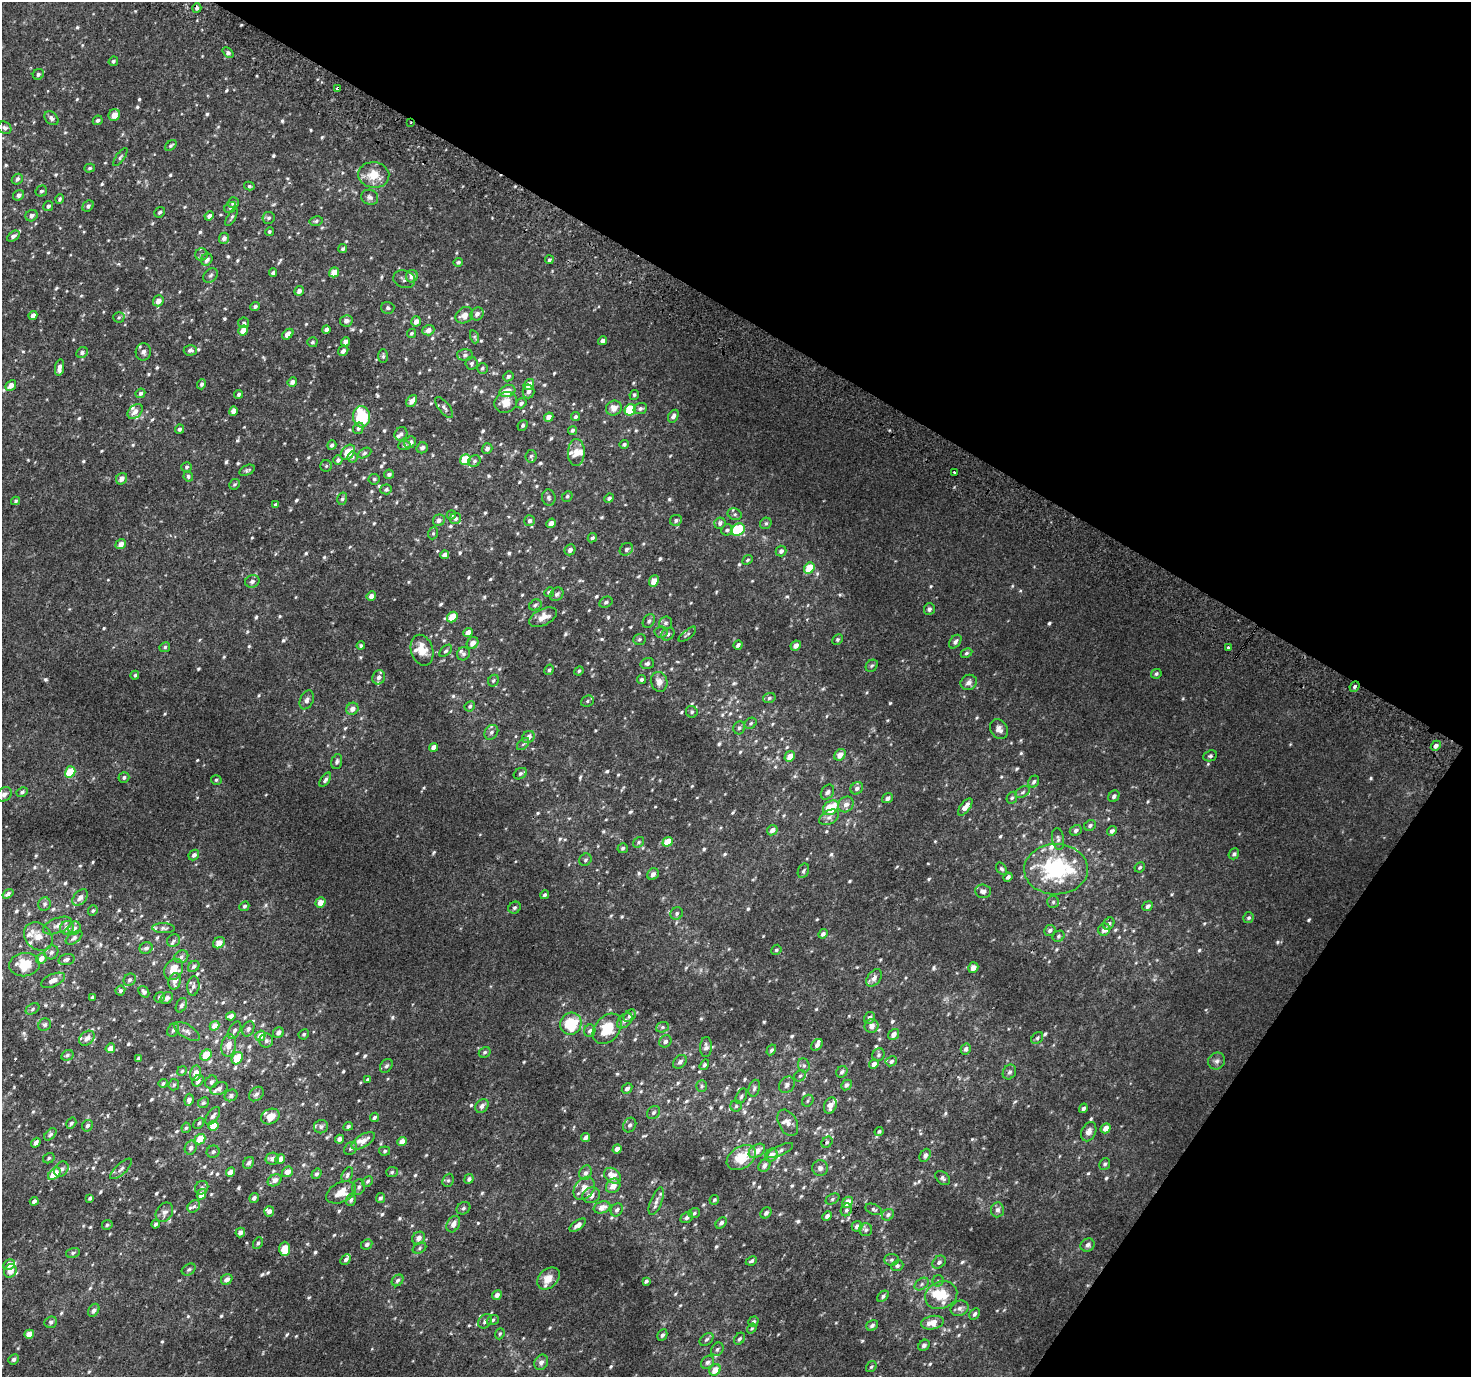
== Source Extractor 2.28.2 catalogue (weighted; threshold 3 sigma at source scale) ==
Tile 8 of 4 x 4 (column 4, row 2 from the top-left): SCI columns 4436-5904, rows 3046-4420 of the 5928 x 6022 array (HDU 1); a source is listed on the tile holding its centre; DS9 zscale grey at full resolution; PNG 1473 x 1379 px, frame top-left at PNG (2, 2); each listed source drawn as its Kron ellipse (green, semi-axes under 4 px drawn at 4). Shown black and unused: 30% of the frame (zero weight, under 2 of 3 exposures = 2% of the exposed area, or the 3 px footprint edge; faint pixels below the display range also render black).
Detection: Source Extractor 2.28.2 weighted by HDU 2 'WHT'; one run over the whole footprint, this tile lists its part. Background 0.0024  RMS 0.0069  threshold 0.0312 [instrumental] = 3 sigma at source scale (4.5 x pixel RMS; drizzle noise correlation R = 1.50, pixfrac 1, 0.0396/0.0396 arcsec/px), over >= 5 px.
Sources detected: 875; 33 inside a brighter listed object's ellipse — not listed separately; of the other 842, all 500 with FLUX_AUTO >= 1.1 (the completeness limit of this list) listed and drawn (342 fainter detections not listed), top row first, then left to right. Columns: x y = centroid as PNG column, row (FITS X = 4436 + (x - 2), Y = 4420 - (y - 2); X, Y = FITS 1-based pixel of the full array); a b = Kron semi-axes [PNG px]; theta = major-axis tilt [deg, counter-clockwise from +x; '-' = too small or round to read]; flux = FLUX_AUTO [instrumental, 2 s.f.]
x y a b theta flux
197 8 5 4 - 2.2
228 53 6 4 -40 1.9
113 61 5 4 - 1.4
38 74 6 5 - 1.7
337 88 3 3 - 3.8
114 115 6 5 - 6.3
52 118 8 5 -43 2.3
98 120 5 4 - 1.6
411 123 2 2 - 1.1
5 128 7 5 -33 1.8
171 145 6 4 39 1.2
120 157 10 4 55 1.4
90 168 5 4 - 1.2
374 175 15 13 -7 13
17 179 6 5 - 1.9
249 186 5 4 - 1.1
41 191 6 5 - 1.3
19 195 6 5 - 2.3
370 197 9 7 -21 2.4
60 199 4 4 - 1.3
233 203 5 5 - 1.9
48 206 5 4 - 1.6
88 206 6 5 - 1.8
230 207 6 5 - 1.3
160 212 6 5 - 1.3
32 216 6 5 - 2.8
209 216 5 4 - 2.6
232 217 10 4 60 1.2
269 218 6 6 - 1.7
316 221 7 4 11 1.2
269 232 4 4 - 1.2
13 236 7 4 33 2.1
224 238 5 5 - 2.7
343 249 5 4 - 1.4
201 255 6 6 - 1.4
207 259 6 5 - 2.9
549 260 4 4 - 1.2
458 262 5 4 - 1.5
273 272 4 3 - 1.6
334 272 5 4 - 9
211 275 8 6 45 2
412 276 6 5 - 3.5
404 279 11 8 -16 2.5
299 291 5 4 - 2.8
158 301 6 5 - 4.6
255 306 5 4 - 1.6
388 308 6 6 - 1.4
477 314 7 6 - 3.2
33 315 5 4 - 3.9
464 315 9 7 35 5.3
119 317 5 5 - 1.2
346 321 6 5 - 2.7
416 321 5 4 - 4
244 323 5 5 - 1.5
326 329 4 3 - 1.9
243 330 5 4 - 7
428 330 6 5 - 3.2
411 333 5 4 - 1.4
288 334 6 4 44 4.8
475 337 7 4 -72 1.3
602 341 4 4 - 3.2
312 342 5 5 - 1.2
345 342 5 4 - 3.2
190 350 7 5 2 2.1
343 351 5 5 - 2.7
143 352 9 7 84 2.8
82 353 6 5 - 2
465 355 8 5 2 1.6
383 356 7 5 89 1.3
471 363 6 6 - 1.5
60 367 8 4 80 3.5
482 368 5 5 - 1.3
508 376 5 4 - 1.7
292 382 5 4 - 2.6
201 384 5 4 - 1.6
529 384 6 4 53 6.6
11 385 6 4 47 4.1
507 391 8 5 20 9.4
529 391 7 6 - 2.4
140 393 5 4 - 1.7
239 394 4 3 - 1.3
634 395 5 4 - 1.2
412 401 6 4 53 4.2
506 402 12 10 25 7.4
521 403 5 4 - 1.6
444 407 12 5 -52 2
614 408 8 7 - 4.9
640 408 7 5 20 1.7
630 410 6 5 - 36
135 411 9 6 45 3.6
233 411 5 4 - 4.7
673 416 7 5 60 2.3
362 417 10 8 -87 35
549 417 5 4 - 4.6
576 417 5 4 - 1.5
523 425 5 4 - 1.3
358 428 6 5 - 1.9
179 429 5 4 - 1.9
572 430 5 4 - 1.3
401 434 7 6 - 1.8
410 442 6 5 - 2.8
624 444 4 4 - 1.4
332 445 5 4 - 1.9
404 445 6 5 - 1.5
422 448 6 5 - 2.1
487 449 5 5 - 2.3
348 452 8 6 48 12
365 453 7 4 27 1.4
576 453 13 8 89 5.6
531 456 6 5 - 1.4
353 457 5 5 - 1.3
338 460 4 4 - 2.1
465 460 6 5 - 24
474 461 6 5 - 1.6
326 466 6 5 - 1.2
186 467 5 5 - 1.2
247 470 8 5 25 1.4
954 472 3 3 - 1.2
389 474 5 4 - 1.7
188 477 5 5 - 1.2
122 479 6 5 - 4.3
374 479 5 5 - 1.1
235 484 6 5 - 1.1
386 489 6 5 - 1.4
567 496 6 4 47 1.1
549 498 8 6 -82 1.6
609 498 5 4 - 1.7
342 499 6 5 - 1.3
16 501 4 4 - 1.2
276 505 4 3 - 1.4
735 514 7 5 -19 1.4
451 515 5 4 - 1.3
456 518 6 5 - 1.7
439 520 6 5 - 2.4
676 520 6 5 - 1.5
530 521 5 5 - 2.1
551 523 5 4 - 3.4
720 523 6 5 - 2.2
766 523 6 5 - 1.3
738 529 7 5 31 38
727 530 6 5 - 1.6
433 533 6 5 - 1.2
592 538 5 4 - 1.4
121 544 5 4 - 4.8
626 549 7 6 - 1.9
570 550 6 5 - 2.7
781 551 5 5 - 2.1
444 555 4 4 - 2.7
748 560 5 4 - 1.1
809 568 6 5 - 17
252 581 7 6 - 2.3
654 581 6 4 67 8
549 592 5 4 - 1.7
557 594 7 6 - 1.8
371 596 5 4 - 3.9
606 602 7 5 28 1.5
535 605 6 5 - 1.3
929 609 6 5 - 1.5
452 617 6 4 50 15
543 617 15 8 26 6.3
649 621 7 5 61 1.7
666 623 6 6 - 1.9
468 632 5 4 - 4.8
661 632 6 5 - 1.6
668 634 7 5 41 1.8
687 634 11 4 39 1.5
639 639 6 5 - 1.3
837 639 6 5 - 1.3
955 642 7 5 52 2
472 643 6 5 - 4.2
738 645 5 4 - 1.7
361 646 4 4 - 1.2
796 646 5 4 - 3.8
165 647 5 5 - 1.3
1228 648 3 3 - 7.7
422 650 16 11 -75 10
446 651 7 4 43 1.3
966 653 6 4 28 1.1
463 654 7 6 - 1.5
647 663 7 5 16 1.6
872 666 7 5 43 1.3
549 670 5 4 - 1.3
579 671 5 4 - 1.2
1156 674 5 4 - 1.4
135 675 4 4 - 1.2
379 677 7 6 - 2.9
641 679 4 4 - 1.4
493 681 6 5 - 1.2
659 682 10 8 -73 4.5
969 682 8 7 - 2.9
1354 687 5 4 - 1.5
769 698 6 5 - 1.3
307 700 10 6 66 2.5
587 701 6 5 - 1.4
470 706 5 5 - 1.3
352 709 6 5 - 3.9
692 712 6 5 - 1.3
751 723 6 5 - 1.2
739 728 6 6 - 1.5
999 729 10 8 -57 3.7
491 732 8 6 55 2
528 737 7 5 39 3.9
523 744 7 4 44 1.3
1436 746 5 4 - 2.4
434 747 4 4 - 4.2
840 755 6 5 - 4.9
790 756 6 4 42 5.4
1210 756 7 5 25 1.4
337 762 7 5 72 1.7
70 772 6 5 - 21
520 774 7 5 31 1.6
124 777 5 5 - 1.5
216 780 5 4 - 1.2
325 780 8 4 55 1.9
1034 782 6 5 - 1.7
857 788 7 5 44 2.3
22 792 6 4 29 1.5
827 792 8 6 56 2
1023 792 8 5 29 1.7
4 794 8 6 40 3.1
1114 796 6 5 - 2
887 798 6 4 36 2.2
1012 798 6 5 - 1.2
846 804 8 7 - 3.6
965 807 10 5 52 5.1
831 808 9 6 38 18
829 817 10 6 28 2.7
1090 825 6 5 - 1.7
772 830 6 4 45 3.4
1076 830 6 5 - 1.8
1112 831 5 4 - 2.4
1058 839 11 6 -82 2.2
639 842 6 5 - 1.2
668 842 5 4 - 12
623 848 5 5 - 1.5
1234 854 6 5 - 1.5
194 855 6 4 46 2.1
585 860 6 6 - 1.4
1140 867 5 4 - 1.1
1002 869 7 4 -55 1.3
1056 869 32 25 1 68
803 871 7 5 67 1.5
653 874 6 5 - 2.8
1008 877 5 4 - 1.9
983 891 8 7 - 2.9
8 894 6 4 36 2.1
545 895 4 4 - 1.7
80 897 9 6 48 3.6
320 902 5 5 - 5.9
1053 902 6 6 - 1.3
45 904 7 6 - 1.8
244 906 5 4 - 1.4
1148 906 6 4 40 2
515 908 6 5 - 1.8
93 911 5 5 - 1.2
677 913 6 6 - 1.5
1249 918 5 5 - 1.4
1109 924 6 5 - 1.7
57 925 15 7 22 3.8
67 928 7 6 - 4.5
74 928 7 6 - 2.3
163 928 11 5 -2 2
1050 930 6 5 - 1.7
1104 930 6 5 - 3.7
823 934 5 4 - 1.9
38 936 16 12 -44 7.5
1059 936 6 5 - 1.2
74 938 9 5 34 2
173 941 7 6 - 1.6
219 943 6 5 - 5.3
146 948 6 5 - 2.2
776 950 5 4 - 1.2
51 952 7 6 - 2.2
181 957 7 6 - 2
41 958 6 5 - 4.9
66 959 8 5 17 2.3
24 965 15 11 7 15
194 966 6 5 - 1.5
973 968 6 5 - 4.8
174 969 11 9 59 9.6
874 978 10 6 55 3.3
53 980 13 6 23 4.6
130 980 6 5 - 1.7
175 981 8 6 75 3.6
193 986 9 6 84 1.9
120 990 5 4 - 1.5
144 992 6 4 -53 1.8
92 997 4 3 - 1.2
160 997 5 4 - 1.7
167 998 7 5 44 1.8
181 1005 7 5 63 1.7
33 1009 7 5 29 1.3
231 1016 5 4 - 3.3
630 1016 7 5 47 2.7
870 1018 6 5 - 2.5
625 1021 9 6 45 2.7
571 1024 11 10 - 30
45 1025 6 6 - 1.7
215 1026 5 4 - 5
871 1026 7 6 - 3.5
662 1027 6 5 - 1.2
248 1029 8 5 64 1.6
607 1029 17 12 49 21
173 1030 7 5 58 1.5
234 1030 9 5 59 2
187 1031 14 6 -32 3
590 1031 6 5 - 1.9
278 1032 6 5 - 2.5
304 1034 5 5 - 1.1
893 1034 6 5 - 3.5
260 1036 5 5 - 7.3
87 1038 9 6 42 4.7
1037 1038 7 5 47 1.2
266 1041 7 7 - 1.8
665 1041 6 5 - 2.2
229 1045 11 7 80 5.8
817 1045 7 5 49 2.1
706 1047 10 6 87 2.6
110 1048 5 4 - 5.4
966 1049 5 5 - 2.2
771 1050 6 4 59 1.3
485 1052 6 5 - 1.4
67 1055 6 5 - 1.6
206 1055 6 5 - 13
878 1055 6 5 - 1.4
138 1058 4 3 - 1.6
237 1058 6 5 - 12
891 1061 6 5 - 1.7
1217 1061 9 8 - 2.5
680 1062 8 5 45 2.5
874 1064 5 4 - 3.6
704 1065 6 4 56 1.4
804 1065 7 5 -69 1.7
386 1066 7 5 53 1.7
182 1071 5 4 - 1.1
842 1072 6 5 - 1.8
1009 1072 8 6 57 1.8
196 1073 7 5 78 6.3
800 1076 6 5 - 1.4
367 1080 4 4 - 1.3
198 1081 6 5 - 2.4
211 1082 7 5 55 2.1
163 1083 4 4 - 1.2
174 1085 6 5 - 1.2
787 1085 9 7 50 2.5
846 1085 6 5 - 2
702 1086 6 5 - 1.2
754 1088 8 5 73 1.6
219 1089 9 6 21 2.9
627 1089 6 4 46 2.4
256 1094 8 6 43 2.8
231 1095 7 5 28 2.4
741 1096 8 5 65 1.5
189 1100 6 4 83 3.4
808 1101 6 5 - 1.1
203 1103 6 5 - 1.3
830 1105 8 6 70 4.7
482 1106 7 6 - 2.7
736 1106 5 5 - 1.1
1083 1108 5 4 - 1.8
653 1113 7 5 45 1.7
213 1116 10 5 54 2.6
270 1117 9 7 25 8.5
374 1117 5 4 - 1.6
71 1123 6 4 58 1.5
199 1123 6 4 47 1.2
788 1123 14 9 -61 3.9
630 1125 7 6 - 1.8
87 1126 6 5 - 2
213 1126 5 5 - 15
348 1126 5 4 - 1.7
321 1127 7 6 - 1.8
186 1128 5 4 - 1.2
1106 1128 5 4 - 4.8
879 1131 5 4 - 1.1
1089 1132 10 7 66 3.4
50 1134 7 4 45 1.3
586 1137 5 4 - 3.4
200 1139 6 5 - 13
339 1139 4 4 - 2.9
363 1141 13 6 32 6
402 1141 5 4 - 4
827 1142 6 5 - 1.2
36 1143 5 4 - 3.1
191 1148 7 6 - 2.4
351 1148 7 5 43 1.7
617 1149 5 4 - 3.6
385 1151 5 4 - 1.2
757 1151 9 6 34 5.9
780 1151 14 5 25 2.4
213 1152 6 6 - 1.6
771 1155 7 5 50 4.5
925 1155 7 5 58 2.5
49 1158 6 5 - 1.1
741 1158 16 10 33 16
272 1159 6 6 - 3.4
280 1159 5 4 - 4.3
248 1163 6 5 - 2.1
1105 1164 6 5 - 1.5
764 1165 7 5 53 2.9
820 1168 8 8 - 2.5
61 1169 8 6 54 2.5
121 1169 14 5 43 2.5
231 1172 5 4 - 5.8
287 1172 5 5 - 5.4
392 1172 6 5 - 1.2
585 1173 7 6 - 2.5
54 1174 7 5 43 14
316 1174 5 4 - 1.6
347 1175 8 5 62 1.7
612 1176 9 7 -37 8.4
942 1178 8 5 -42 1.8
469 1179 5 4 - 2
275 1180 7 5 30 4.3
448 1180 7 5 67 1.4
368 1181 6 4 45 1.2
613 1186 8 6 45 5.2
359 1187 8 6 72 2.3
202 1188 7 6 - 1.8
584 1188 13 9 55 7.3
341 1192 16 9 26 9.8
201 1194 5 4 - 6
591 1195 9 7 19 3.8
90 1198 4 3 - 1.3
254 1198 5 4 - 2.1
381 1198 5 4 - 1.6
832 1199 7 5 28 1.3
351 1200 6 5 - 1.7
714 1200 5 4 - 1.1
34 1201 4 3 - 2.5
656 1201 14 5 68 3.2
847 1202 6 4 46 8.2
194 1206 7 5 42 1.5
602 1207 8 6 18 6.2
464 1208 7 6 - 1.5
874 1209 8 5 -21 1.4
617 1210 7 5 56 2.2
846 1210 6 5 - 1.5
997 1210 7 6 - 2.5
269 1211 5 5 - 3.4
164 1212 10 8 56 3.1
694 1213 6 4 20 1.3
766 1213 6 5 - 1.9
888 1215 6 5 - 1.8
827 1216 5 4 - 2.1
687 1218 7 5 33 1.7
721 1223 6 4 46 1.8
156 1224 4 3 - 1.7
453 1224 9 6 61 4.2
107 1225 5 5 - 1.2
578 1225 9 4 36 2.8
857 1226 5 5 - 2.4
866 1230 6 6 - 1.7
240 1232 5 4 - 3.5
419 1238 7 6 - 3.6
258 1243 6 4 62 1.5
367 1244 6 5 - 1.8
1088 1245 7 6 - 2.5
420 1248 7 5 29 1.3
285 1249 7 5 89 13
73 1253 7 5 14 1.3
346 1260 6 4 46 1.9
891 1260 7 5 3 1.4
751 1261 6 4 26 1.4
939 1262 7 5 45 2.2
9 1264 6 5 - 4.9
897 1266 6 5 - 1.6
189 1269 7 5 32 1.5
10 1271 7 6 - 6.8
548 1278 13 9 43 8.6
227 1279 6 5 - 3.3
398 1280 6 5 - 1.7
646 1281 4 3 - 1.5
938 1281 5 5 - 1.3
922 1284 8 5 38 1.8
497 1295 5 4 - 3.6
941 1295 16 13 23 18
883 1296 6 4 42 1.7
959 1308 9 7 23 2.8
94 1310 7 5 56 2.5
975 1314 6 4 62 1.7
493 1320 6 4 20 1.2
485 1321 8 6 49 2.6
51 1322 6 5 - 1.9
753 1322 5 4 - 1.6
932 1323 11 6 11 8.8
872 1325 6 5 - 2.2
752 1328 5 4 - 1.2
29 1334 5 4 - 9.4
500 1334 6 4 68 1.1
662 1335 6 4 62 1.8
706 1339 8 5 40 1.6
739 1339 6 5 - 1.4
924 1345 6 5 - 1.9
717 1349 7 5 54 1.6
13 1359 5 5 - 1.7
541 1362 8 6 60 3.3
707 1362 7 5 45 2.5
871 1367 6 4 54 1.1
715 1370 6 5 - 8.3
Overlapping masked pixels (flux is a lower limit): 6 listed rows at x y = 197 8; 337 88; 411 123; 1354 687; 772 830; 275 1180
Isophote crosses this tile's border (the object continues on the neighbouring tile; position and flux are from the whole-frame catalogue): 2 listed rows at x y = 4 794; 24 965